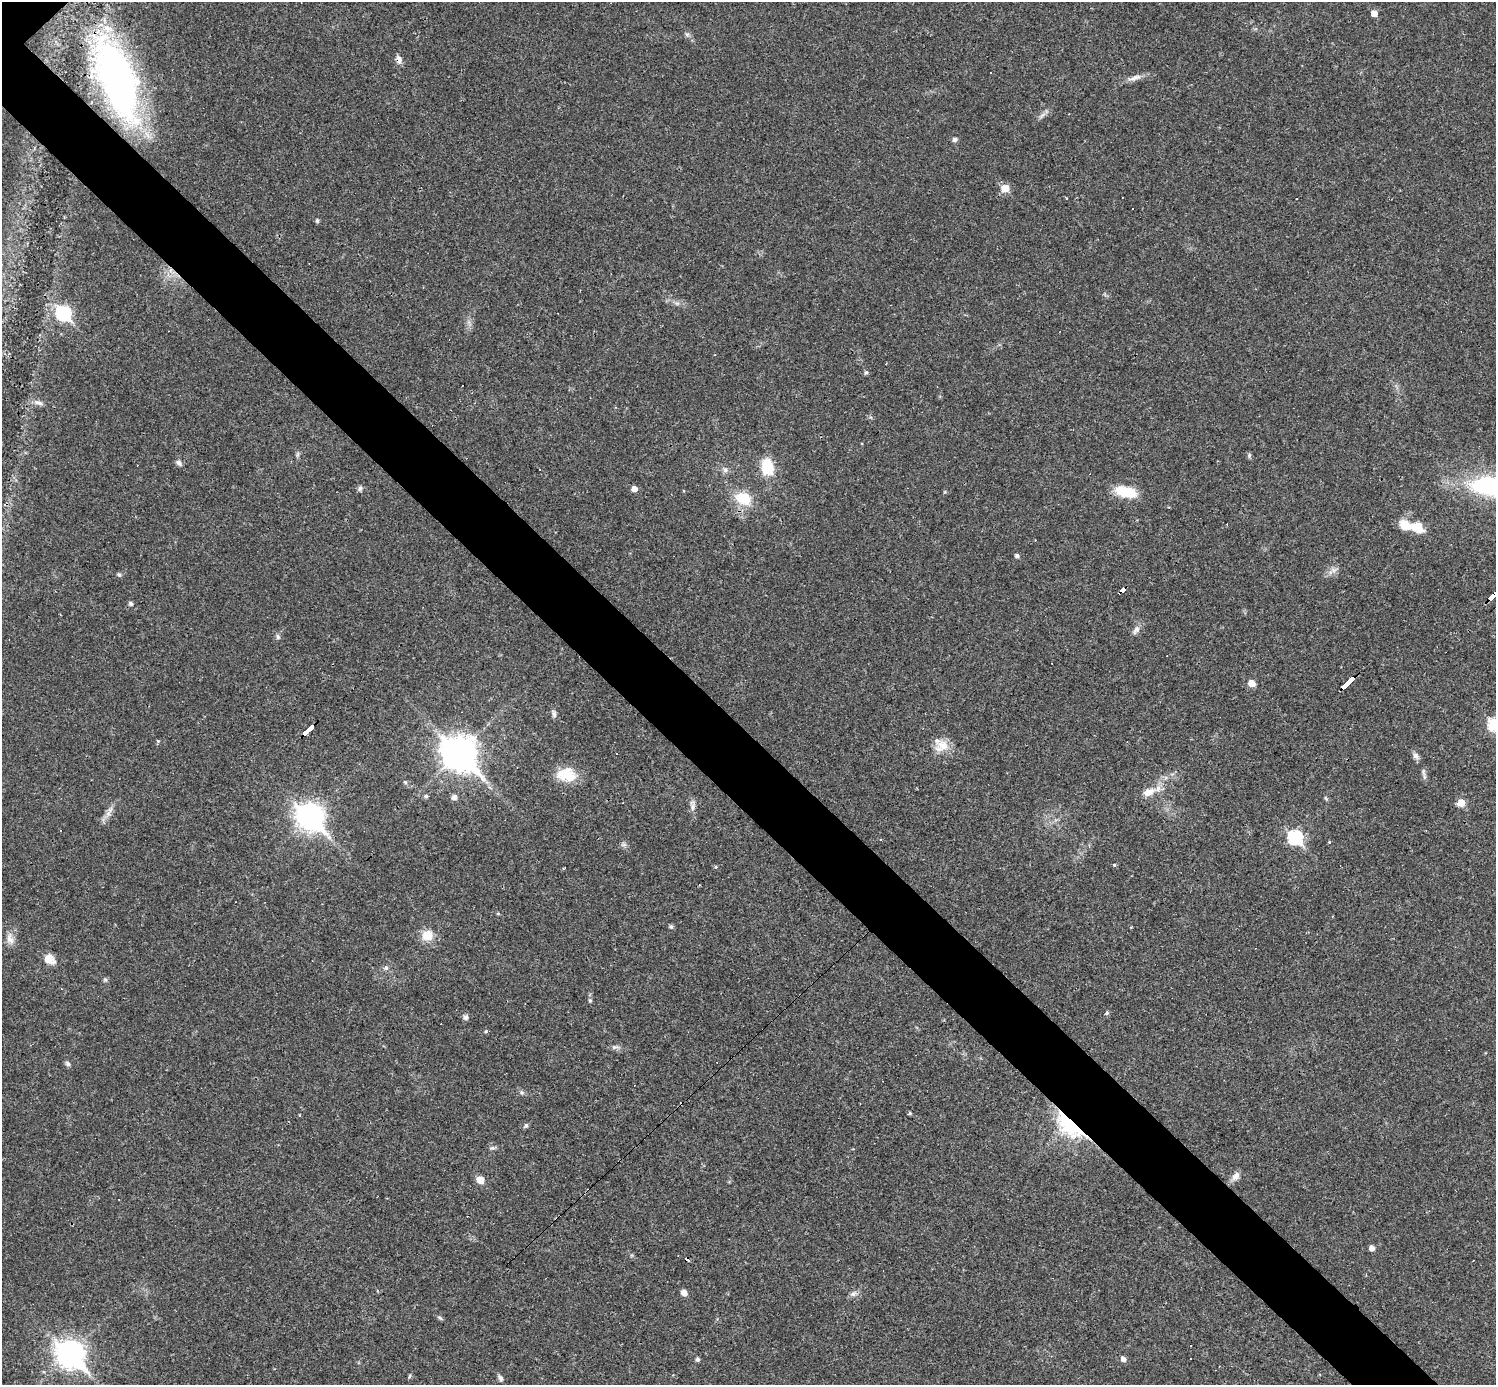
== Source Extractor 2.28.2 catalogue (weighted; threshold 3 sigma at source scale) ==
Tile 6 of 4 x 4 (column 2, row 2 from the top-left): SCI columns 1495-2988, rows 3060-4442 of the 5977 x 5977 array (HDU 1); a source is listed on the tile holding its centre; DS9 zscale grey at full resolution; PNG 1498 x 1387 px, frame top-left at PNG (2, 2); no overlay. Shown black and unused: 6% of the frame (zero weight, under 3 of 4 exposures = <1% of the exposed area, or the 3 px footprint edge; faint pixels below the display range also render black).
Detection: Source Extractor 2.28.2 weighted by HDU 2 'WHT'; one run over the whole footprint, this tile lists its part. Background 0.0189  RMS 0.0037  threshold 0.0165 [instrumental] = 3 sigma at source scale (4.5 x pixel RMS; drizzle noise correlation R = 1.50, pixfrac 1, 0.05/0.05 arcsec/px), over >= 5 px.
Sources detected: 95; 12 cosmic-ray / hot-pixel residue — not listed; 2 inside a brighter listed object's ellipse — not listed separately; the other 81 listed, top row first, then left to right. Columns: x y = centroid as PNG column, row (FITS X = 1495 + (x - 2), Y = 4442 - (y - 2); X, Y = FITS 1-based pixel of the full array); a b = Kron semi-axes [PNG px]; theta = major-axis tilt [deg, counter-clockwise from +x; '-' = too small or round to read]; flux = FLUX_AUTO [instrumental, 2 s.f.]
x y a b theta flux
1374 13 5 5 - 2.9
687 35 6 5 - 0.78
399 59 11 7 -73 1.7
990 73 2 2 - 0.35
117 78 78 38 -71 120
1135 78 22 6 18 2.3
955 139 5 5 - 1.2
1005 188 6 6 - 6.3
317 221 5 4 - 0.69
63 313 8 7 - 56
866 372 5 4 - 0.74
39 403 14 5 -16 1.5
179 463 8 6 -46 1.2
767 467 13 9 -79 15
539 470 3 2 - 0.49
725 470 7 6 - 1.1
1489 486 42 22 -4 41
360 488 7 5 73 0.81
634 489 6 5 - 2.1
1126 492 25 11 -12 9.8
743 498 18 13 -29 9.8
1417 527 21 14 -21 6.3
1017 556 5 4 - 1.1
119 575 5 5 - 0.59
1123 589 6 3 37 41
1493 596 13 4 41 120
131 603 5 5 - 0.86
1136 630 12 7 58 1.8
278 637 7 5 -63 0.82
1251 683 5 5 - 4.4
1347 683 16 3 43 170
554 714 10 6 -89 0.98
1494 725 7 6 - 38
307 730 13 3 44 92
158 741 5 4 - 0.47
943 745 18 15 -24 5.2
459 753 14 11 -45 620
1416 756 9 7 -64 1.4
569 776 26 17 -50 8.3
405 782 5 5 - 0.51
1148 792 16 10 22 4.2
426 796 5 4 - 0.75
454 797 6 5 - 1.7
1461 803 6 5 - 5.7
692 807 12 4 90 1.4
108 813 9 6 69 1.7
310 817 11 9 -44 340
1295 837 7 7 - 50
1114 865 4 4 - 0.38
716 867 4 3 - 0.44
564 868 4 2 - 0.35
498 913 5 3 - 0.36
671 926 6 4 -89 0.71
427 935 10 10 - 6.4
10 939 15 8 -68 2.5
49 959 7 6 - 7.6
386 968 6 5 - 0.72
105 980 6 4 0 0.57
590 1000 6 4 76 0.65
1107 1013 5 5 - 0.53
465 1017 6 5 - 1.4
486 1031 5 3 - 0.33
614 1047 11 5 -7 1.1
68 1064 7 5 -30 0.89
522 1092 7 4 -45 0.69
910 1113 4 4 - 0.52
300 1116 3 2 - 0.69
1070 1124 17 10 -43 71
526 1125 6 5 - 0.8
1236 1176 13 8 49 2.2
480 1180 6 5 - 5.6
1372 1248 5 5 - 1.9
687 1259 4 3 - 11
684 1293 5 5 - 2.8
853 1294 10 6 44 1.3
440 1318 8 4 -36 0.62
70 1354 11 9 -44 350
697 1359 5 4 - 0.92
1123 1359 5 5 - 1.6
409 1376 6 4 69 0.48
500 1378 9 6 -54 1.1
Overlapping masked pixels (flux is a lower limit): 8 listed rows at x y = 399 59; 117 78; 1123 589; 1493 596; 1347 683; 307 730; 1070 1124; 687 1259
Isophote crosses this tile's border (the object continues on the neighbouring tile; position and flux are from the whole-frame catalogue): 3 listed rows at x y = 1489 486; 1493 596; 1494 725